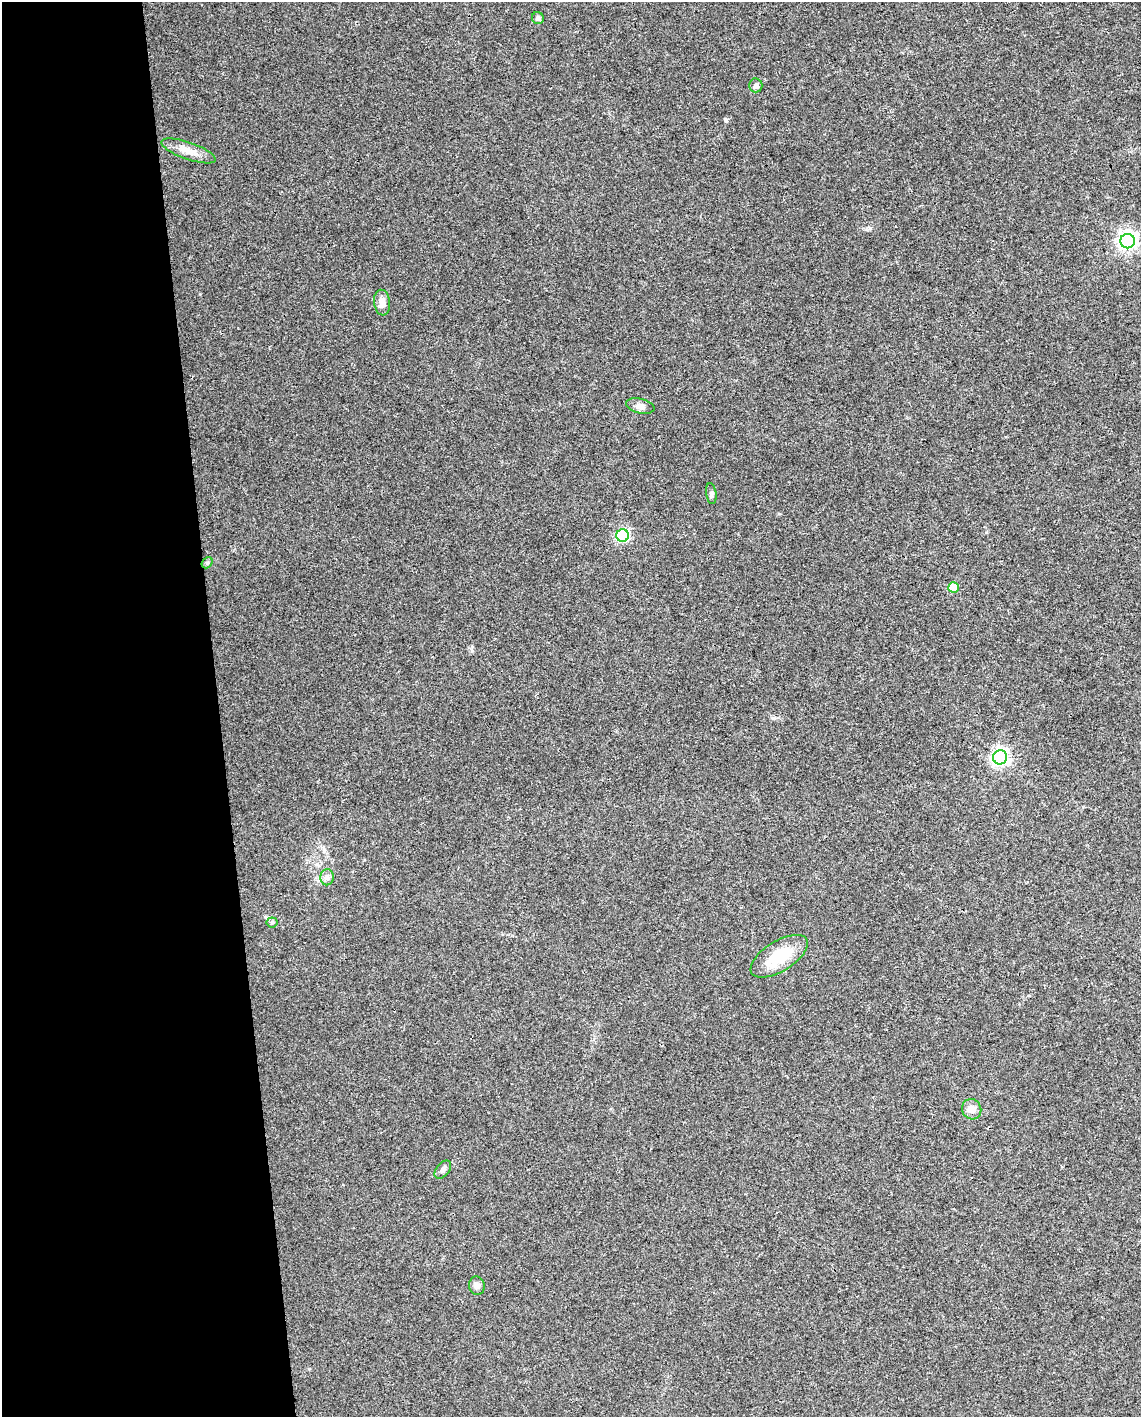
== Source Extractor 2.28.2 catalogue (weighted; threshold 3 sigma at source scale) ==
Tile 5 of 4 x 3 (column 1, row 2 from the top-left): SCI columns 1-1139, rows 1466-2880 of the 4555 x 4306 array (HDU 1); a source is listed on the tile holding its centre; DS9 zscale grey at full resolution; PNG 1143 x 1419 px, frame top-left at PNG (2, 2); each listed source drawn as its Kron ellipse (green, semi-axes under 4 px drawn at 4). Shown black and unused: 19% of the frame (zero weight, under 3 of 4 exposures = <1% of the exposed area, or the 3 px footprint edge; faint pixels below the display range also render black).
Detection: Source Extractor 2.28.2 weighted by HDU 2 'WHT'; one run over the whole footprint, this tile lists its part. Background 0.0216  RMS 0.0037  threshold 0.0168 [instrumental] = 3 sigma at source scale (4.5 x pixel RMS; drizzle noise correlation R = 1.50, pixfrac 1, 0.0396/0.0396 arcsec/px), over >= 5 px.
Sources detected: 17; all 17 listed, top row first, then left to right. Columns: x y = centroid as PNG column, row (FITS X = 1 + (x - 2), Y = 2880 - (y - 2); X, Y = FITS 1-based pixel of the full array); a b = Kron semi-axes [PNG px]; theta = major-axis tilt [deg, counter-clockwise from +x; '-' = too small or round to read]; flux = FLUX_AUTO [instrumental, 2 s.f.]
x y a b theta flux
538 18 6 6 - 0.97
756 85 7 6 - 0.98
188 151 29 8 -19 4.4
1128 241 7 7 - 170
382 303 13 8 -83 3
640 406 14 7 -13 1.9
711 494 10 5 -82 0.87
623 535 6 6 - 50
207 563 6 4 47 0.58
954 588 5 5 - 12
1000 757 7 7 - 140
327 877 8 6 89 1.3
272 922 5 5 - 0.57
779 956 32 15 32 14
972 1109 10 9 - 2.7
443 1170 10 6 50 1.5
477 1286 9 8 - 1.5
Unlisted compact peaks at least as high as the median listed source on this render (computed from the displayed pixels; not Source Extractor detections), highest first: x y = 726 121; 472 647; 870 228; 774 718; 200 294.